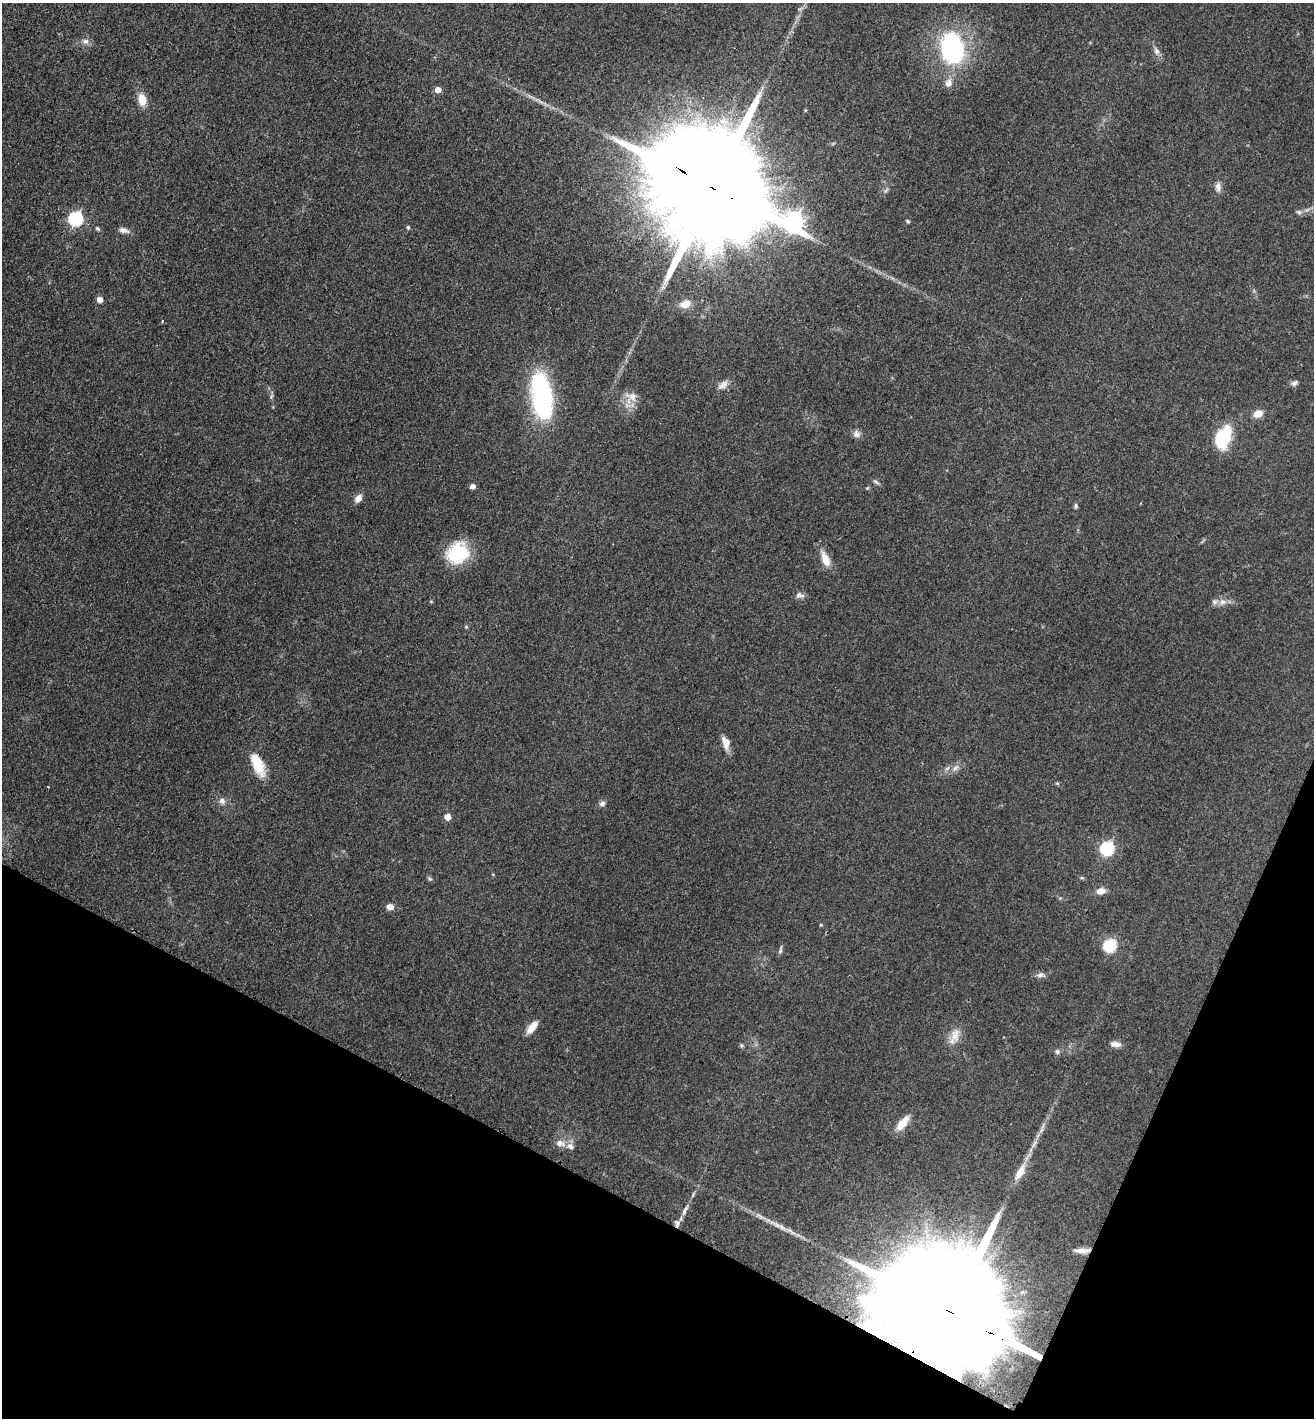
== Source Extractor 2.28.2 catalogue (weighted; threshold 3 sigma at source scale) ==
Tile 15 of 4 x 4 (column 3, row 4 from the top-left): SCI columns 2784-4095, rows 14-1429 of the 5702 x 5692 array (HDU 1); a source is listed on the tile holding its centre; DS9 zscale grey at full resolution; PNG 1316 x 1420 px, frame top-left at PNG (2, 3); no overlay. Shown black and unused: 21% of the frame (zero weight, under 3 of 4 exposures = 2% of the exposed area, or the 3 px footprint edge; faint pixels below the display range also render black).
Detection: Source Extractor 2.28.2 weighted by HDU 2 'WHT'; one run over the whole footprint, this tile lists its part. Background 0.0823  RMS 0.0062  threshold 0.0278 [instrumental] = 3 sigma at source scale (4.5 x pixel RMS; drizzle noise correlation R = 1.50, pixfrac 1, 0.05/0.05 arcsec/px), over >= 5 px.
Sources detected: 69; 1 too faint to see at this stretch — not listed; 5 inside a brighter listed object's ellipse — not listed separately; the other 63 listed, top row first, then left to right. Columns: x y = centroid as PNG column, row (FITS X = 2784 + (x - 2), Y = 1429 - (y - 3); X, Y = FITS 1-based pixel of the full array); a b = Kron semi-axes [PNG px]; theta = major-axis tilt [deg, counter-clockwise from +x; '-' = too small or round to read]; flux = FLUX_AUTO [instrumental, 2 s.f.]
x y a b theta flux
85 41 9 7 -20 2.8
952 48 31 22 -79 82
1156 51 11 7 -59 2.7
948 83 9 7 71 4.4
438 90 5 5 - 5.8
142 100 13 9 -79 8.2
711 187 43 24 -30 33000
1218 187 12 7 -85 3.1
1299 212 9 5 -10 1.6
76 218 7 6 - 97
794 221 9 9 - 320
908 221 5 4 - 0.99
408 227 5 4 - 1.1
98 229 5 4 - 1.3
124 230 12 6 -16 3.2
100 299 5 5 - 4.9
685 304 13 8 17 6.9
162 321 3 3 - 0.89
1294 383 9 6 34 1.9
723 385 17 8 40 4.1
271 396 8 5 71 1.2
542 396 54 22 -81 80
632 397 18 11 -22 6.6
1258 414 9 7 29 6.7
857 434 10 9 - 2.8
1223 437 25 16 70 28
876 482 11 4 -40 1.4
472 486 5 4 - 3.1
358 498 9 6 53 4.5
1076 506 7 5 90 1.1
458 553 26 23 35 30
825 559 20 9 -68 8.1
800 595 12 7 -10 2.5
1223 602 10 8 -5 3.8
725 743 17 9 -74 5.3
257 764 29 12 -66 16
955 768 13 5 41 3
48 787 3 2 - 0.54
222 801 9 8 - 2.9
602 803 8 6 23 2.1
447 817 5 5 - 7.3
1107 848 6 6 - 93
1082 878 6 3 -18 0.81
430 879 6 5 - 1
1101 891 10 7 14 5
390 907 5 5 - 6.6
821 925 4 3 - 0.69
1110 945 6 6 - 73
780 950 11 4 75 1.4
1041 975 11 7 1 2.6
531 1028 15 9 57 5.8
955 1035 20 12 77 7.7
1116 1044 13 7 -7 3.5
741 1045 5 5 - 0.94
1057 1052 7 6 - 1.6
902 1123 19 8 51 9.1
560 1143 13 8 -15 4.5
1020 1172 28 9 60 8.4
685 1210 18 6 60 3.6
782 1227 16 6 -39 4.1
1082 1250 20 6 -1 4.1
953 1313 56 21 -29 46000
870 1329 11 10 - 5.6
Overlapping masked pixels (flux is a lower limit): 4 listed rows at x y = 711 187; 1082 1250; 953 1313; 870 1329